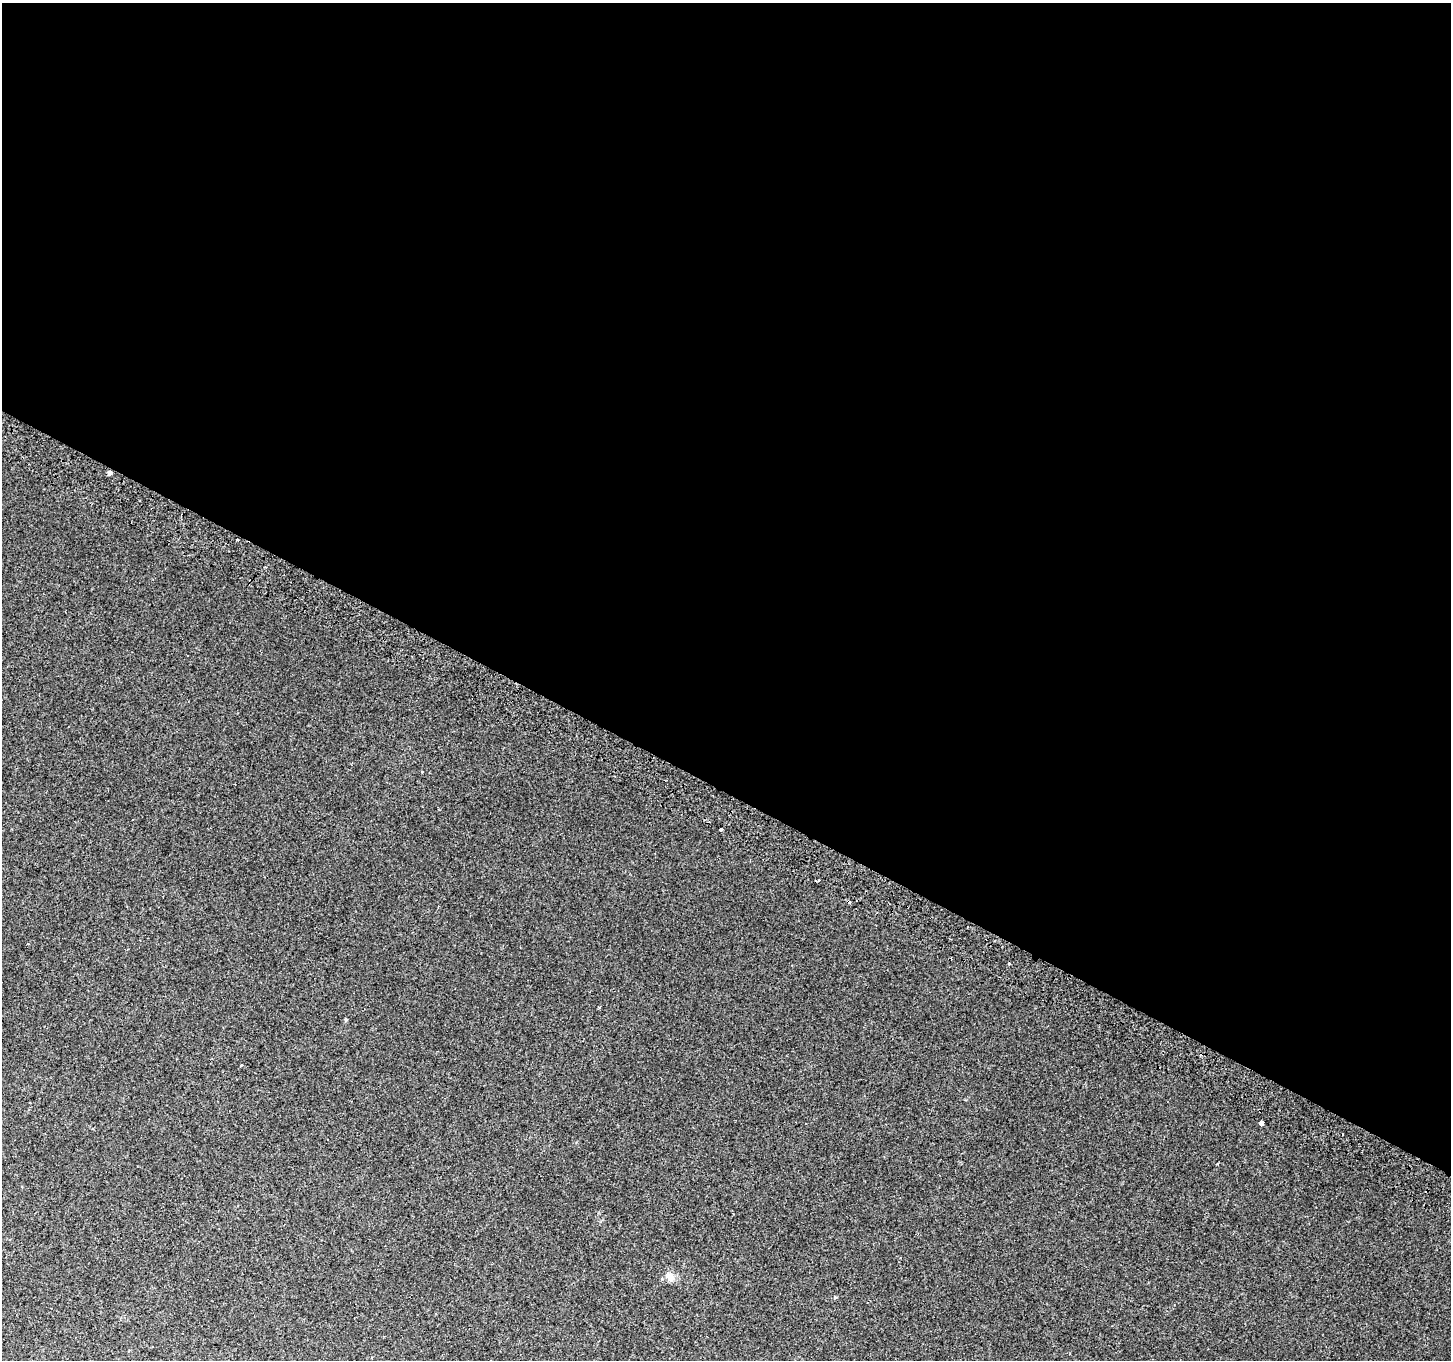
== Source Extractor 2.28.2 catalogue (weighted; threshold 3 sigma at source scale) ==
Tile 3 of 4 x 4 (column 3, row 1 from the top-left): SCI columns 2928-4376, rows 4374-5731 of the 5846 x 5965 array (HDU 1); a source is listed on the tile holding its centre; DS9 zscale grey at full resolution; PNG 1453 x 1362 px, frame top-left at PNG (2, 3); no overlay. Shown black and unused: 58% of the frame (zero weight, under 2 of 3 exposures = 2% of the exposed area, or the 3 px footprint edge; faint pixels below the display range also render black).
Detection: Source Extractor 2.28.2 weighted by HDU 2 'WHT'; one run over the whole footprint, this tile lists its part. Background 0.00422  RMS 0.0035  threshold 0.0158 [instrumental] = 3 sigma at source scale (4.5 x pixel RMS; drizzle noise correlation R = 1.50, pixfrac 1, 0.0396/0.0396 arcsec/px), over >= 5 px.
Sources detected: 15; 5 cosmic-ray / hot-pixel residue — not listed; the other 10 listed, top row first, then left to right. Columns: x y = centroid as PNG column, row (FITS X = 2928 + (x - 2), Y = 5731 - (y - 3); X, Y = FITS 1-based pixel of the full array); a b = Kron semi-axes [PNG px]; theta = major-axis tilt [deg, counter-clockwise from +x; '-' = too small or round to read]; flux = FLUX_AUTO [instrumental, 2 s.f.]
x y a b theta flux
109 473 4 3 - 12
237 539 2 2 - 0.39
721 829 3 3 - 3.8
1009 963 3 3 - 0.85
599 1007 3 3 - 0.33
346 1019 5 4 - 0.41
241 1065 3 3 - 6.7
1262 1123 4 3 - 14
670 1277 15 9 -43 2.6
834 1297 4 3 - 0.81
Overlapping masked pixels (flux is a lower limit): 1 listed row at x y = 109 473